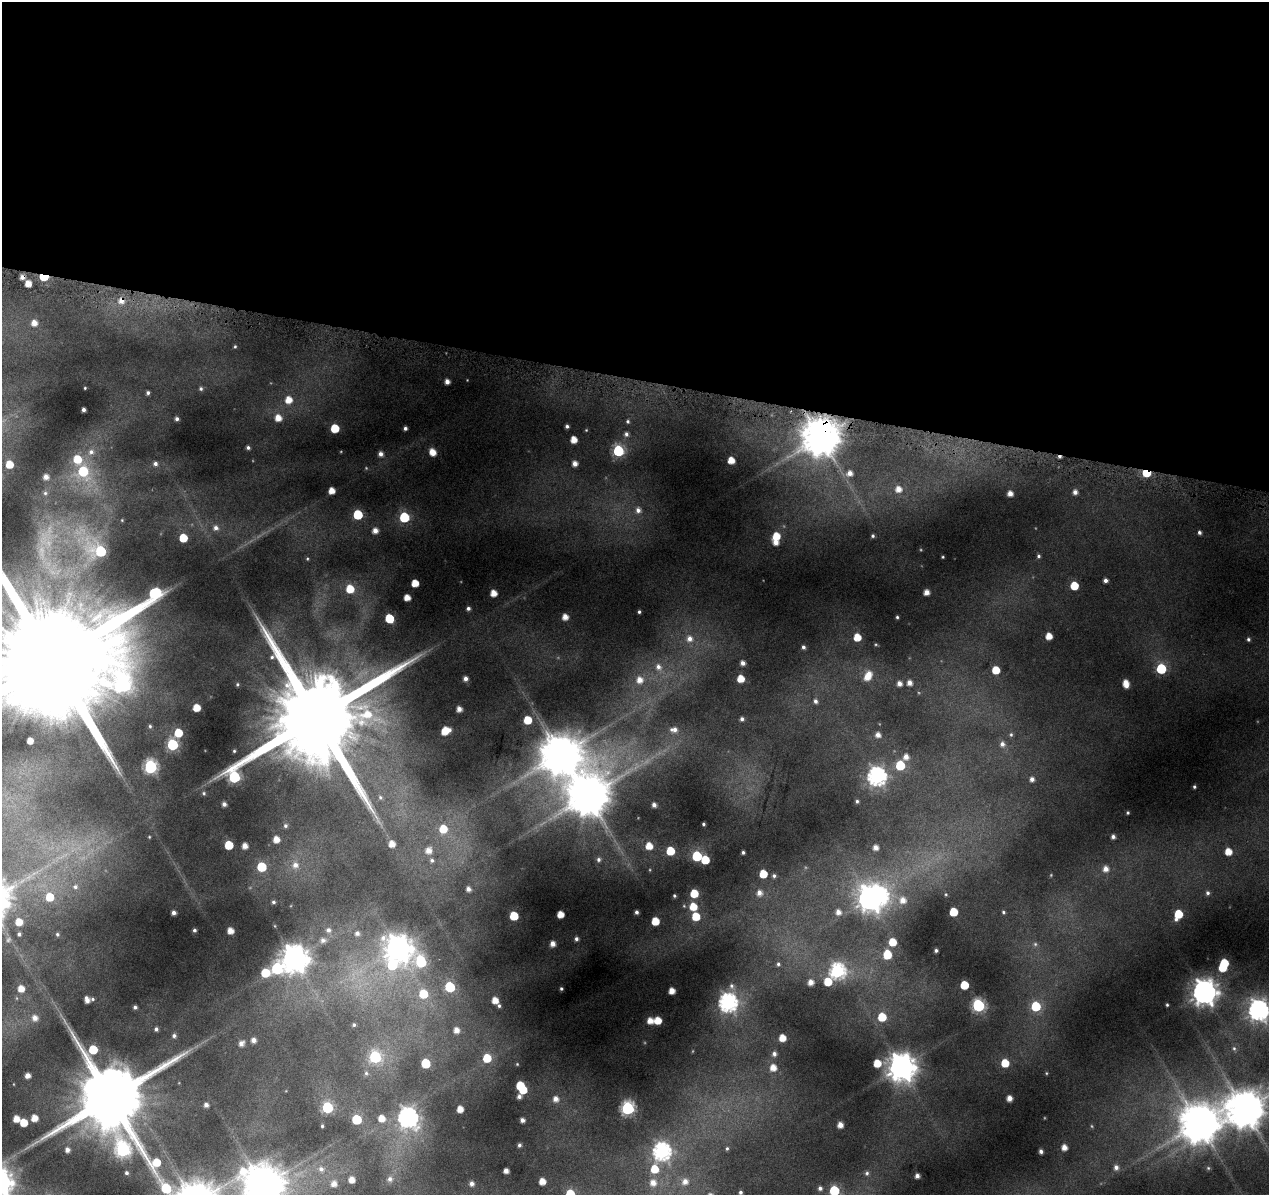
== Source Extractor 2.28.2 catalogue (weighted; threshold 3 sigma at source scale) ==
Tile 3 of 4 x 4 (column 3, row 1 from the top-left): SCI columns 2537-3803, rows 3809-5001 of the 5091 x 5324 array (HDU 1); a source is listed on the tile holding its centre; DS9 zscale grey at full resolution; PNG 1271 x 1197 px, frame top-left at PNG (2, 2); no overlay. Shown black and unused: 32% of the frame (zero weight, under 4 of 8 exposures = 2% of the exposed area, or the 3 px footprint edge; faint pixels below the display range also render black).
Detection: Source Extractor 2.28.2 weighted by HDU 2 'WHT'; one run over the whole footprint, this tile lists its part. Background 0.093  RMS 0.0096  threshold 0.0392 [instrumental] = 3 sigma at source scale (4.09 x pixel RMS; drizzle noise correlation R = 1.36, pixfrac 0.8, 0.0396/0.0396 arcsec/px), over >= 5 px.
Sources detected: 288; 9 too faint to see at this stretch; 3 inside a brighter object's white glare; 1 cosmic-ray / hot-pixel residue — not listed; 2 inside a brighter listed object's ellipse — not listed separately; the other 273 listed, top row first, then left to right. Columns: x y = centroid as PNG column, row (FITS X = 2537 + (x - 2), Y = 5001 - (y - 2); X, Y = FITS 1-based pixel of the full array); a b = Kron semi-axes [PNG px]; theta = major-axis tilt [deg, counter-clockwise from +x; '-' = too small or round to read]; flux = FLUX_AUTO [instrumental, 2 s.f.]
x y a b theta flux
44 277 6 4 -4 42
28 284 5 5 - 9.7
121 301 8 8 - 7.6
34 323 5 5 - 7.5
235 346 5 4 - 1.3
447 382 4 4 - 5.2
85 388 3 2 - 0.79
201 389 5 5 - 1.9
148 393 4 3 - 1.9
288 400 7 6 - 12
83 410 4 3 - 3
278 418 6 6 - 9.7
177 419 4 4 - 2.4
628 421 5 5 - 1.9
567 426 4 3 - 2.1
335 428 6 5 - 27
405 428 4 4 - 2.5
626 434 6 6 - 2.9
821 437 11 11 - 2900
574 440 5 5 - 11
248 448 4 3 - 1.9
618 451 6 6 - 95
91 452 10 8 44 6.6
432 452 6 5 - 12
381 454 6 5 - 4.5
1059 457 5 3 - 2.3
731 460 5 5 - 12
9 464 5 5 - 15
155 464 6 5 - 2.8
575 464 5 4 - 5.9
83 471 19 14 -63 63
850 473 7 7 - 6.3
1146 473 6 4 -22 30
46 477 6 6 - 6.4
898 489 7 7 - 8.3
331 491 5 5 - 9.8
1075 492 6 5 - 4.5
45 493 8 7 - 3.4
1010 494 5 4 - 6.4
638 510 8 7 - 5.3
358 515 6 6 - 46
404 517 6 6 - 55
216 528 8 8 - 5.3
375 531 5 5 - 6.7
1199 532 4 4 - 2.4
776 536 6 6 - 16
873 536 3 3 - 1.4
183 538 6 5 - 21
776 542 6 6 - 8
98 549 38 15 -40 110
1038 556 6 5 - 1.8
943 557 3 2 - 0.88
307 559 5 4 - 1
1105 580 4 4 - 3.3
415 583 5 5 - 15
1074 586 6 5 - 24
350 589 7 7 - 20
926 592 5 4 - 6.5
493 593 5 5 - 10
407 598 5 5 - 10
468 608 4 3 - 2.4
639 612 3 3 - 1.5
565 617 5 5 - 7.6
897 617 3 3 - 1.2
389 618 6 5 - 31
1049 636 5 5 - 12
857 637 6 6 - 15
689 639 10 9 - 8.4
1248 639 4 4 - 1.7
803 647 5 4 - 2.5
53 660 53 31 71 53000
743 663 4 4 - 4.1
658 667 11 9 -52 7.9
1161 669 6 6 - 59
996 670 5 5 - 19
867 677 8 7 - 9.9
465 679 4 4 - 4
741 679 5 5 - 14
639 680 9 8 - 9.5
899 683 5 5 - 5.1
909 683 6 6 - 5.5
237 684 4 3 - 1.2
1126 684 7 5 -77 11
815 701 6 5 - 3
196 708 5 5 - 15
459 709 5 4 - 5.5
316 717 39 25 55 27000
742 719 4 4 - 2.6
528 720 6 6 - 22
150 726 4 4 - 1.3
674 730 10 7 3 5.8
445 731 8 6 32 18
178 733 6 6 - 23
878 735 6 5 - 5.2
1011 735 6 5 - 1.7
30 741 5 5 - 8.3
1002 744 7 7 - 4.4
172 745 6 6 - 92
234 751 4 3 - 1.2
560 755 14 13 - 3000
906 757 6 6 - 6.3
900 765 6 6 - 39
150 767 7 6 - 160
877 776 8 7 - 350
1032 779 5 5 - 4
1194 787 3 3 - 1.3
204 793 5 5 - 1.7
588 796 14 13 - 3500
380 797 6 5 - 1.7
857 801 4 4 - 1.7
224 804 4 4 - 3.8
654 805 4 4 - 3.9
1128 813 3 3 - 1.1
703 824 3 3 - 1.3
285 826 6 5 - 2
443 829 8 7 - 18
149 837 4 3 - 0.79
1113 837 4 4 - 3.1
276 839 5 5 - 9.4
392 844 7 6 - 8.8
229 845 6 5 - 28
245 846 5 5 - 7.3
649 846 6 5 - 13
875 847 5 4 - 5.6
428 850 8 7 - 8
670 851 6 5 - 24
743 852 3 3 - 1.7
1228 852 5 5 - 13
697 856 6 6 - 53
598 859 6 6 - 2.2
432 860 6 6 - 2.3
705 860 6 5 - 26
295 865 9 9 - 6.6
261 867 6 6 - 42
1106 869 7 6 - 6.7
763 874 5 5 - 22
774 876 5 4 - 2
75 887 9 8 - 5.2
468 889 5 4 - 4.2
694 893 6 5 - 23
759 893 8 7 - 5.9
1208 893 6 5 - 2.2
946 894 5 4 - 1.1
674 896 3 3 - 1.3
49 897 8 8 - 21
870 899 9 8 - 890
903 900 8 8 - 8.6
273 902 4 4 - 2.2
693 907 6 6 - 18
636 912 4 4 - 2.5
838 912 6 5 - 5.3
953 912 6 5 - 26
1003 912 5 4 - 1.4
174 913 4 4 - 3.7
560 914 5 5 - 12
1178 914 7 6 - 25
514 916 6 5 - 27
696 916 6 6 - 24
655 921 6 5 - 20
19 922 6 6 - 13
194 930 3 3 - 1.9
328 930 8 7 - 4.6
230 931 5 5 - 9.1
357 933 7 7 - 4.2
19 934 4 3 - 1.9
57 934 5 5 - 1.8
576 939 5 4 - 2.6
323 940 9 8 - 5.3
892 942 6 5 - 18
553 944 5 4 - 6.1
1035 944 6 6 - 1.7
398 948 10 9 - 1100
936 950 4 3 - 1.9
887 954 7 6 - 25
294 959 9 9 - 1300
421 962 12 9 -49 69
1224 963 6 5 - 26
392 964 12 9 -27 57
778 964 6 5 - 1.9
277 968 8 8 - 95
837 971 7 7 - 200
265 973 6 6 - 28
811 982 5 5 - 6.4
828 982 6 6 - 19
964 985 5 5 - 24
732 986 9 7 -74 3.8
450 987 6 6 - 54
21 989 5 5 - 10
561 989 3 3 - 1.3
672 991 5 5 - 9.5
1204 992 9 9 - 1000
423 994 7 7 - 29
93 999 5 4 - 1.3
87 1000 6 4 -71 5.8
495 1000 5 5 - 11
728 1003 8 8 - 330
978 1005 7 6 - 130
1167 1005 3 3 - 1.1
499 1006 5 4 - 1.7
1036 1006 6 6 - 45
135 1007 4 4 - 2.3
1258 1010 8 8 - 510
882 1017 6 6 - 27
35 1018 7 6 - 5.9
658 1020 6 5 - 15
650 1021 5 5 - 9.2
354 1025 5 5 - 1.9
156 1029 4 4 - 2.5
456 1030 6 6 - 7.1
174 1036 5 5 - 2.5
782 1038 5 5 - 12
253 1040 5 4 - 4.7
241 1043 6 5 - 4.9
1234 1048 6 5 - 1.7
774 1054 6 5 - 3.2
375 1057 7 7 - 100
487 1058 6 6 - 23
425 1063 6 6 - 36
877 1063 7 6 - 18
1005 1063 6 5 - 22
517 1064 4 4 - 0.92
901 1067 9 9 - 1400
773 1068 6 6 - 9.4
366 1073 6 5 - 2.1
1046 1073 4 4 - 0.94
28 1075 5 4 - 5.2
520 1085 6 5 - 23
519 1096 9 4 62 4.1
111 1098 23 19 -77 12000
1009 1098 5 4 - 6.7
555 1099 6 6 - 5.8
206 1105 4 4 - 3.9
327 1107 6 6 - 89
628 1108 6 6 - 160
460 1109 5 5 - 9.2
1245 1109 11 11 - 3000
408 1117 9 8 - 430
34 1118 5 5 - 11
381 1118 6 6 - 11
16 1119 5 5 - 10
357 1119 6 6 - 49
522 1120 4 4 - 3.7
23 1122 6 5 - 18
1199 1123 12 12 - 3000
840 1125 5 5 - 7.5
322 1126 3 3 - 1.1
519 1145 4 3 - 1.9
1064 1147 5 5 - 7.1
727 1148 5 4 - 1.4
67 1150 4 4 - 4.3
123 1150 10 9 - 180
662 1151 8 7 - 300
1041 1151 4 4 - 3.1
1116 1167 7 6 - 4.4
1208 1168 5 4 - 1.2
321 1169 8 8 - 4.6
654 1169 8 7 - 20
506 1171 4 4 - 5.6
126 1173 5 4 - 2
867 1173 7 6 - 2.4
917 1176 4 4 - 4
390 1179 7 7 - 3.7
352 1180 5 5 - 8.3
542 1181 5 5 - 9.8
685 1181 8 8 - 7.5
472 1183 4 4 - 3.9
653 1183 8 8 - 8.3
334 1184 7 7 - 6.5
263 1185 13 13 - 2700
820 1188 6 6 - 2.9
834 1191 6 6 - 51
740 1192 4 3 - 2
570 1194 6 6 - 34
Overlapping masked pixels (flux is a lower limit): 5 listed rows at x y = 44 277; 121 301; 821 437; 1059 457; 1146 473
Isophote crosses this tile's border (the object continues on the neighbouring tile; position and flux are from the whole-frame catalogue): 6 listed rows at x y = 53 660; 1258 1010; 1245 1109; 263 1185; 834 1191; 570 1194